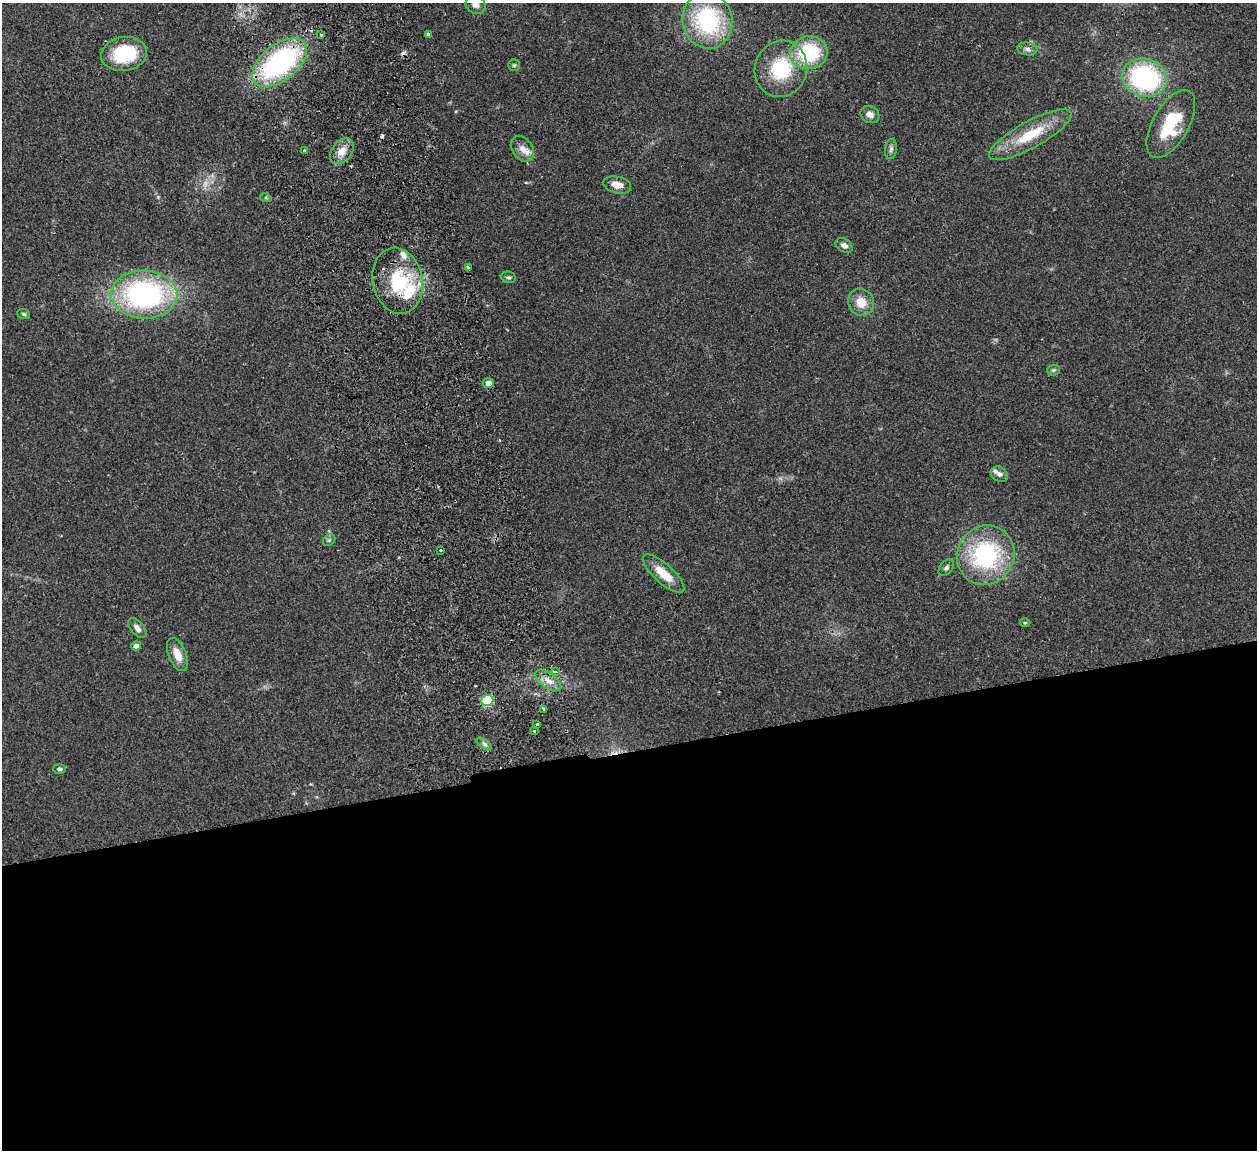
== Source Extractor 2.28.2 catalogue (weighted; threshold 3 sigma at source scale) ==
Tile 15 of 4 x 4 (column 3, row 4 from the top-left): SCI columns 2565-3819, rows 163-1310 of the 5132 x 5030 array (HDU 1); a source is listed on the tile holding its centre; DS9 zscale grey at full resolution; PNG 1259 x 1152 px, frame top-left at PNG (2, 3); each listed source drawn as its Kron ellipse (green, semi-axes under 4 px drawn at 4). Shown black and unused: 35% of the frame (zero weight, under 2 of 3 exposures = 3% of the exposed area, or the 3 px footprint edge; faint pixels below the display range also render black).
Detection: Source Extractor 2.28.2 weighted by HDU 2 'WHT'; one run over the whole footprint, this tile lists its part. Background 0.176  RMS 0.011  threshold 0.0488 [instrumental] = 3 sigma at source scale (4.5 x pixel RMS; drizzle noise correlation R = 1.50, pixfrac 1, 0.05/0.05 arcsec/px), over >= 5 px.
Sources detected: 56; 1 too faint to see at this stretch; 3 cosmic-ray / hot-pixel residue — neither listed nor drawn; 5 inside a brighter listed object's ellipse — not listed separately; the other 47 listed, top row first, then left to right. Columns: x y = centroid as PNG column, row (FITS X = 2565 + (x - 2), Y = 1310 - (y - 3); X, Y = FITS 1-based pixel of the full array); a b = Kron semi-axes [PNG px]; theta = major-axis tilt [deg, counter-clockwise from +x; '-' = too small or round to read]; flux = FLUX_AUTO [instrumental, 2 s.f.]
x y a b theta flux
476 5 10 8 -30 6.3
708 21 28 25 -78 110
428 34 4 3 - 2.7
321 35 3 3 - 1.2
1027 49 10 6 -7 4.2
809 53 19 16 11 82
124 54 23 17 10 57
280 63 32 18 38 190
514 65 6 5 - 1.9
781 69 28 26 71 64
1145 78 22 19 -15 160
870 114 10 8 -32 5.7
1171 124 38 18 61 53
1030 135 46 13 29 45
522 149 14 10 -54 8.6
891 149 10 6 82 3.6
305 150 3 3 - 3.7
342 151 14 10 51 12
617 185 14 8 -13 12
266 198 6 3 -20 1.3
844 245 9 6 -33 4.4
468 267 3 3 - 4.5
508 277 7 5 -9 2.1
398 281 33 25 -78 69
144 295 33 24 -2 220
861 302 14 12 -58 17
24 314 7 5 -18 1.8
1053 370 6 5 - 2
488 383 5 5 - 8.1
999 474 9 7 -31 3.9
329 540 7 5 43 2
441 550 3 3 - 2.3
986 555 30 28 62 120
946 568 9 6 51 3.5
664 574 26 9 -42 23
1025 623 5 3 - 1.1
137 628 12 6 -49 5.8
136 646 5 4 - 8.7
177 654 17 8 -68 15
556 672 3 3 - 120
548 680 15 7 -37 9.3
487 700 6 5 - 95
544 709 3 3 - 12
537 724 3 3 - 2.3
534 731 3 2 - 1.4
484 744 9 4 -36 2.7
59 769 6 5 - 2.6
Overlapping masked pixels (flux is a lower limit): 1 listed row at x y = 280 63
Isophote crosses this tile's border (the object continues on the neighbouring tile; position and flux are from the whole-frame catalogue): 1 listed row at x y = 476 5